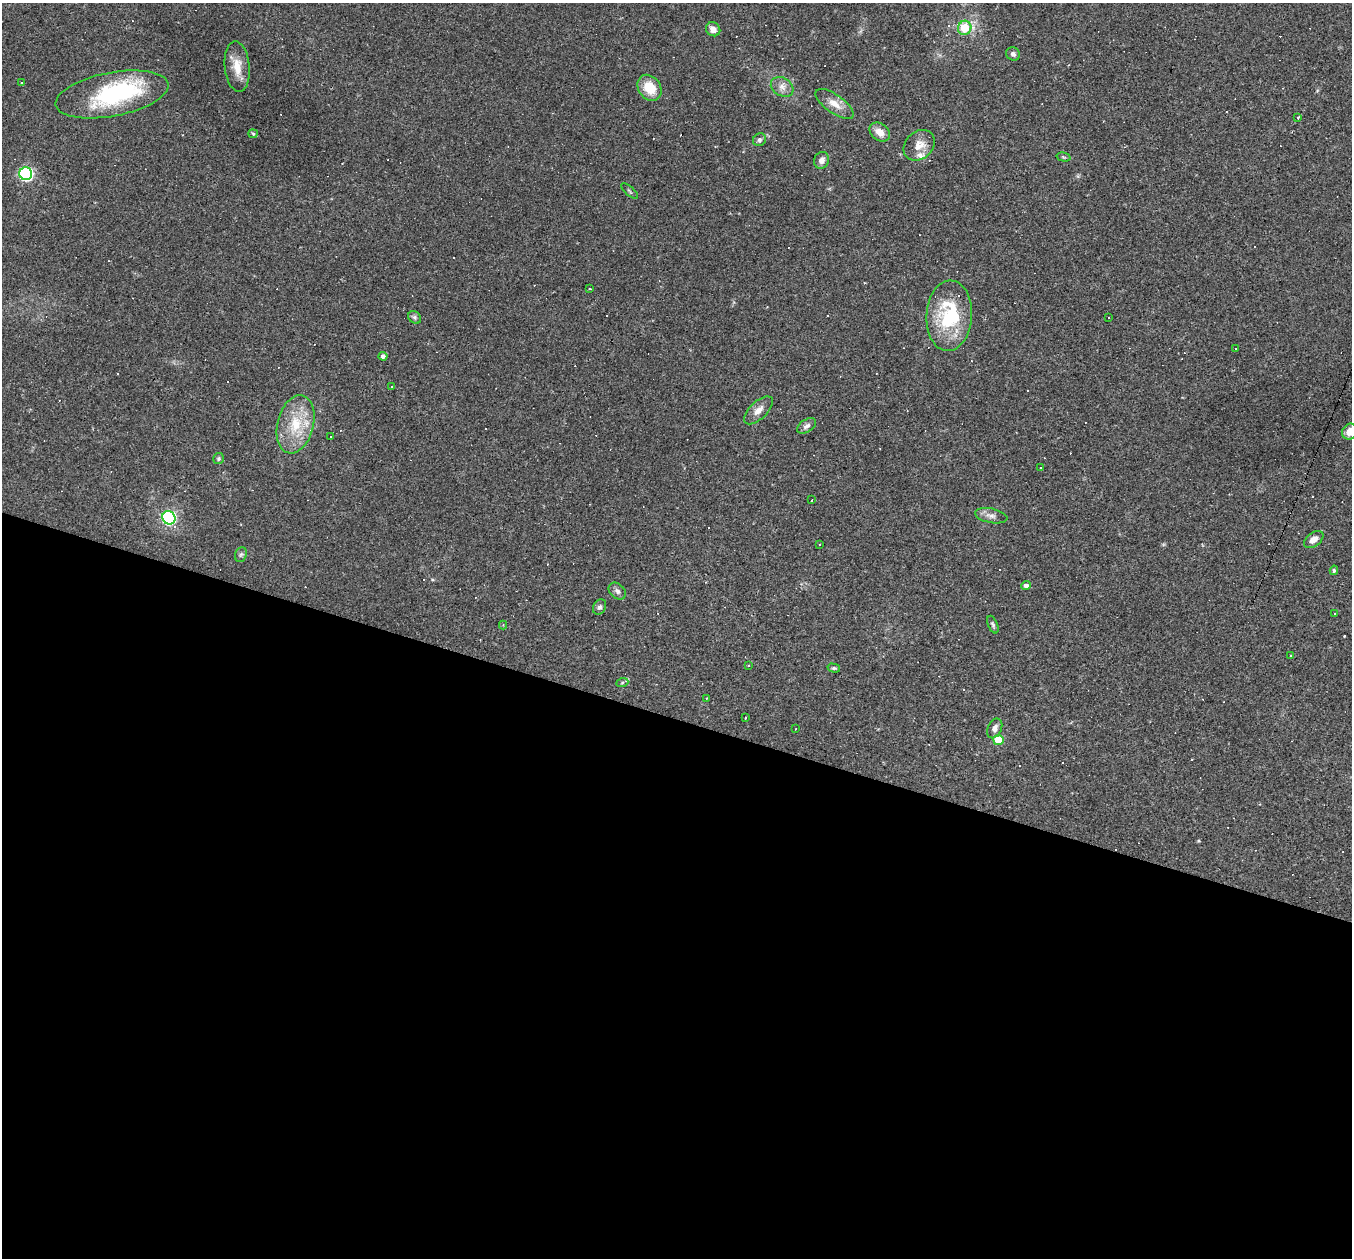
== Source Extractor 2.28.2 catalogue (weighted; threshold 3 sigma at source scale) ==
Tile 14 of 4 x 4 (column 2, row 4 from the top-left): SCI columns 1351-2700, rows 262-1517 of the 5399 x 5416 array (HDU 1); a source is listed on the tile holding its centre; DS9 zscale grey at full resolution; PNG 1354 x 1260 px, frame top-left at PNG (2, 3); each listed source drawn as its Kron ellipse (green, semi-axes under 4 px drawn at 4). Shown black and unused: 43% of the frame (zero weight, under 2 of 3 exposures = <1% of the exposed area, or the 3 px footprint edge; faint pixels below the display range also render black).
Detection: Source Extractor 2.28.2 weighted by HDU 2 'WHT'; one run over the whole footprint, this tile lists its part. Background 0.0351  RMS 0.0048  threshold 0.0214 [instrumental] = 3 sigma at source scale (4.5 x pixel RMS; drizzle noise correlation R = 1.50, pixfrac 1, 0.05/0.05 arcsec/px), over >= 5 px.
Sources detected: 93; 1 inside a brighter object's white glare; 37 cosmic-ray / hot-pixel residue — neither listed nor drawn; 1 inside a brighter listed object's ellipse — not listed separately; the other 54 listed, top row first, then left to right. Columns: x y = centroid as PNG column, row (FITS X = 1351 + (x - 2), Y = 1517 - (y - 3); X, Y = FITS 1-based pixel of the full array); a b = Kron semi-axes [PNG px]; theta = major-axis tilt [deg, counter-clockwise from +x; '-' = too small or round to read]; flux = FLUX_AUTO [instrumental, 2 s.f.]
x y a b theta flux
965 28 7 6 - 13
713 29 7 6 - 3
1013 54 7 6 - 1.3
237 67 25 12 -84 7.8
21 83 3 2 - 0.67
782 87 12 9 -31 3.2
649 88 14 11 -54 10
112 94 57 22 11 49
835 104 22 9 -35 5.4
1298 118 3 3 - 1.2
880 132 11 8 -36 4.7
253 134 4 4 - 0.49
759 140 7 6 - 1.1
919 145 17 13 43 5.9
1064 157 7 4 -15 0.62
822 160 8 7 - 2.9
26 174 6 6 - 85
630 191 11 3 -41 0.63
589 288 3 2 - 0.43
949 316 35 23 86 33
415 317 7 5 -45 0.99
1108 318 3 2 - 0.34
1235 348 3 2 - 0.42
383 356 4 4 - 1.5
392 386 3 2 - 0.45
758 410 18 8 44 3.7
296 424 29 18 76 17
807 426 10 6 33 1.9
1350 432 8 7 - 4.6
331 436 3 2 - 0.62
218 459 5 5 - 0.76
1040 467 2 2 - 0.45
812 500 3 2 - 0.58
991 516 16 7 -11 2.8
169 518 7 6 - 100
1314 539 11 7 37 3.8
819 544 3 3 - 0.62
241 555 8 6 68 1.1
1334 570 5 3 - 0.69
1026 586 5 4 - 1.7
617 591 10 7 -44 1.7
599 607 8 6 64 1.2
1334 613 2 2 - 0.28
503 625 4 4 - 0.47
993 625 9 4 -68 0.95
1290 655 3 2 - 0.67
749 666 3 3 - 0.43
834 668 6 4 -15 0.74
622 683 6 4 20 0.65
706 698 3 2 - 0.25
745 718 3 2 - 0.39
995 728 10 7 65 2.3
796 729 3 2 - 0.4
998 740 5 5 - 15
Isophote crosses this tile's border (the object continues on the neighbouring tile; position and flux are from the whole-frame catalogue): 1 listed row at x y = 1350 432